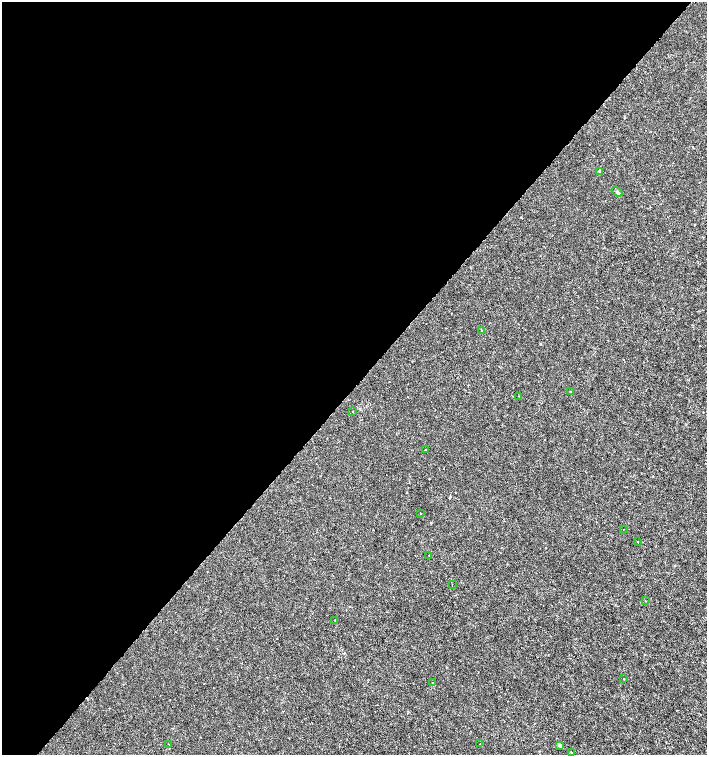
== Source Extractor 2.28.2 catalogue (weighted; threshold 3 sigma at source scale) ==
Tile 5 of 4 x 4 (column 1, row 2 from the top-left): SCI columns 230-1638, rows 3012-4516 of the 6029 x 6029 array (HDU 1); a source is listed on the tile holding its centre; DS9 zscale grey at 2 x 2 block average (1 PNG px = mean of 2 x 2 image px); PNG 709 x 757 px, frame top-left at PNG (2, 2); each listed source drawn as its Kron ellipse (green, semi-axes under 4 px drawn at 4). Shown black and unused: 51% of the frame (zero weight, under 3 of 6 exposures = <1% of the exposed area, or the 3 px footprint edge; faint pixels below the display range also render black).
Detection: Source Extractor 2.28.2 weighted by HDU 2 'WHT'; one run over the whole footprint, this tile lists its part. Background -1.77e-04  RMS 0.001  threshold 0.00422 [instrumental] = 3 sigma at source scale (4.09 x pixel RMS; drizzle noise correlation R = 1.36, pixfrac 0.8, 0.0396/0.0396 arcsec/px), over >= 5 px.
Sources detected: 21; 1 cosmic-ray / hot-pixel residue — neither listed nor drawn; the other 20 listed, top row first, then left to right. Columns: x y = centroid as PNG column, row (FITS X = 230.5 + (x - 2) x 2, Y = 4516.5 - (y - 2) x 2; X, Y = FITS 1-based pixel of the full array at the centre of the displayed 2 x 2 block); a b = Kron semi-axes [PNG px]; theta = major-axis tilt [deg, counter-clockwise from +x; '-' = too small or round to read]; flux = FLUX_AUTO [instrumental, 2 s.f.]
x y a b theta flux
600 171 3 3 - 0.24
617 192 6 3 -37 0.44
482 331 3 2 - 0.14
570 392 2 2 - 0.066
519 396 2 2 - 0.082
352 411 2 2 - 0.094
425 450 2 2 - 0.1
420 513 2 2 - 0.11
623 529 2 2 - 0.064
637 542 2 2 - 0.14
429 555 2 2 - 0.074
452 585 4 2 - 0.11
645 601 2 2 - 0.077
335 620 2 2 - 0.11
624 679 2 2 - 0.1
432 683 2 2 - 0.45
169 744 2 2 - 0.069
480 744 2 2 - 0.076
560 746 4 3 - 0.35
571 752 2 2 - 0.16
Diffuse or blended objects may show on this block-average render without a row.